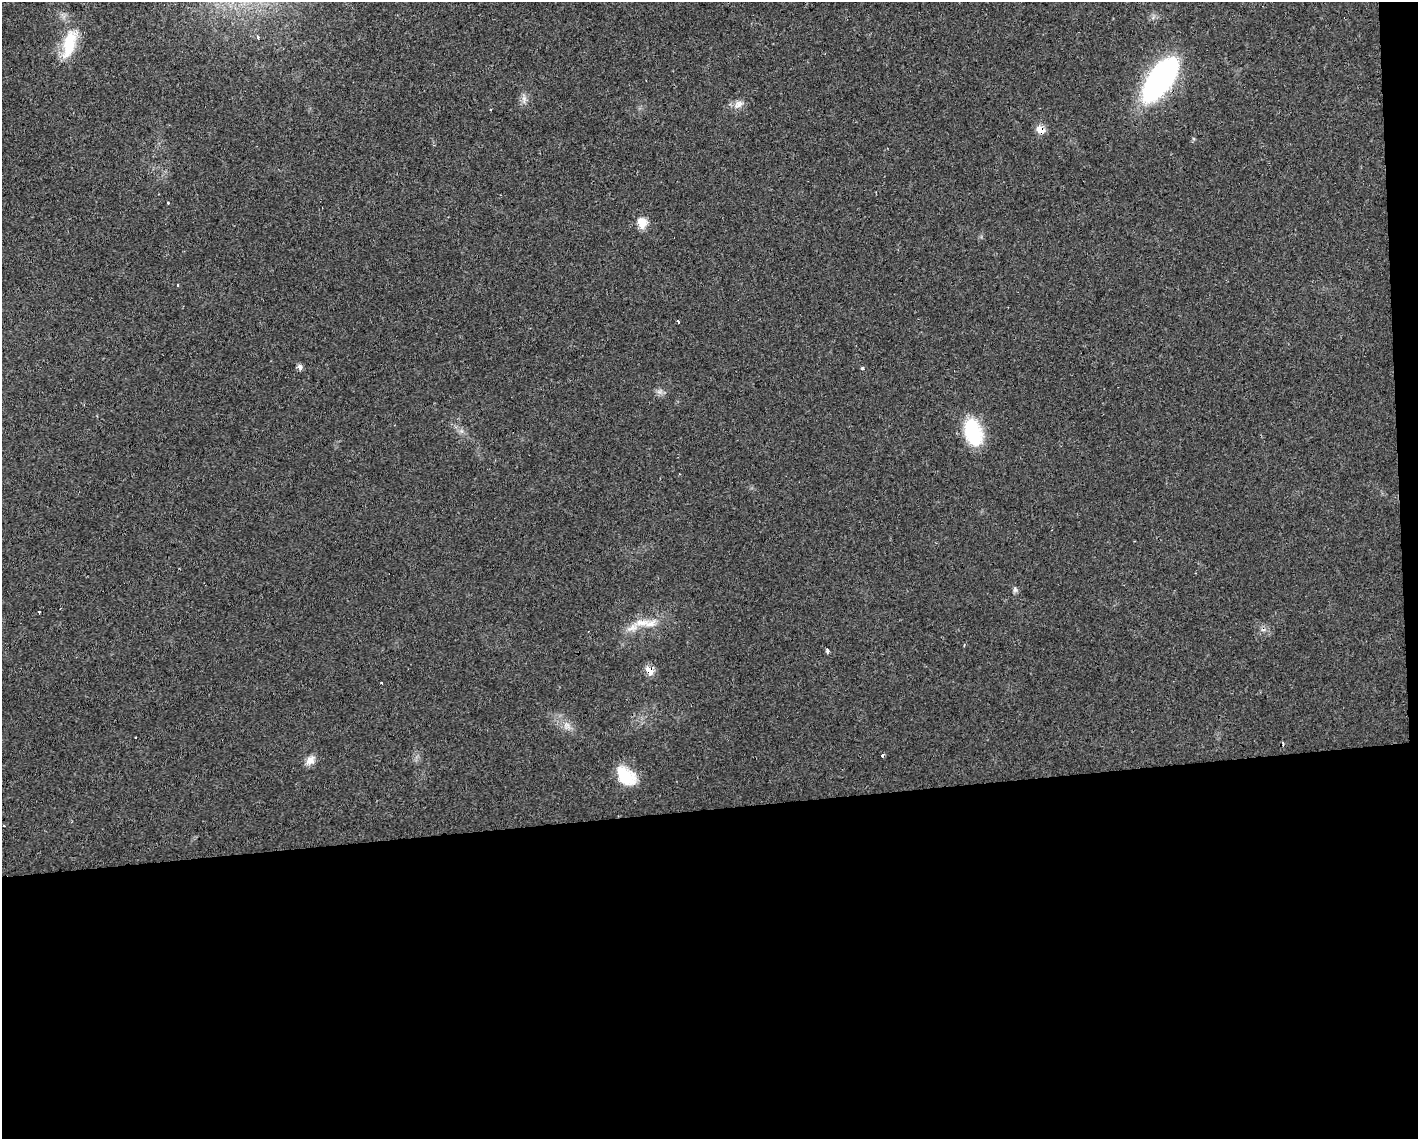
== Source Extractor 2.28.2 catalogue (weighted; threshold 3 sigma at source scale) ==
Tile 12 of 3 x 4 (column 3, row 4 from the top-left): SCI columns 2879-4294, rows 1-1137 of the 4298 x 4548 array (HDU 1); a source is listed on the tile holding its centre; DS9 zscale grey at full resolution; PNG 1420 x 1141 px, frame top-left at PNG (2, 2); no overlay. Shown black and unused: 30% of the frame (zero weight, under 2 of 3 exposures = <1% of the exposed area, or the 3 px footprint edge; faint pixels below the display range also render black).
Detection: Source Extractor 2.28.2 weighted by HDU 2 'WHT'; one run over the whole footprint, this tile lists its part. Background 0.0253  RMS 0.0033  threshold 0.0147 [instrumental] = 3 sigma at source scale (4.5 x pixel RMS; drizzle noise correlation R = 1.50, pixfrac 1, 0.0396/0.0396 arcsec/px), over >= 5 px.
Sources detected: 29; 3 cosmic-ray / hot-pixel residue — not listed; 2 inside a brighter listed object's ellipse — not listed separately; the other 24 listed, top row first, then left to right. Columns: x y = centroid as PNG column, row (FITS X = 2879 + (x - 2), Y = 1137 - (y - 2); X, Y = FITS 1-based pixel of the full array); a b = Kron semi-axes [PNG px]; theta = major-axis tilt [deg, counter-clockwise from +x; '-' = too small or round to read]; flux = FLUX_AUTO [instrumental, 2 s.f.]
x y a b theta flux
257 37 4 3 - 1.9
69 44 40 15 74 12
1160 79 43 18 56 92
524 99 13 6 -82 1.5
738 104 14 10 30 2.3
1040 129 10 7 -30 3.7
168 203 4 2 - 0.29
642 222 13 11 -79 4.1
178 285 3 2 - 0.43
678 322 3 2 - 0.76
300 367 8 6 -66 1
862 369 5 3 - 0.52
659 392 7 5 0 1
973 432 30 18 -73 19
1015 590 8 6 90 0.78
39 612 3 2 - 0.41
650 624 23 9 24 4.5
827 651 4 3 - 1.8
649 670 10 7 -44 4.2
382 682 3 3 - 1.4
567 726 13 10 -49 2.7
882 756 3 3 - 1.5
310 760 13 10 55 2.5
626 776 24 16 -42 11
Overlapping masked pixels (flux is a lower limit): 2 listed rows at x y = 1040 129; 649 670